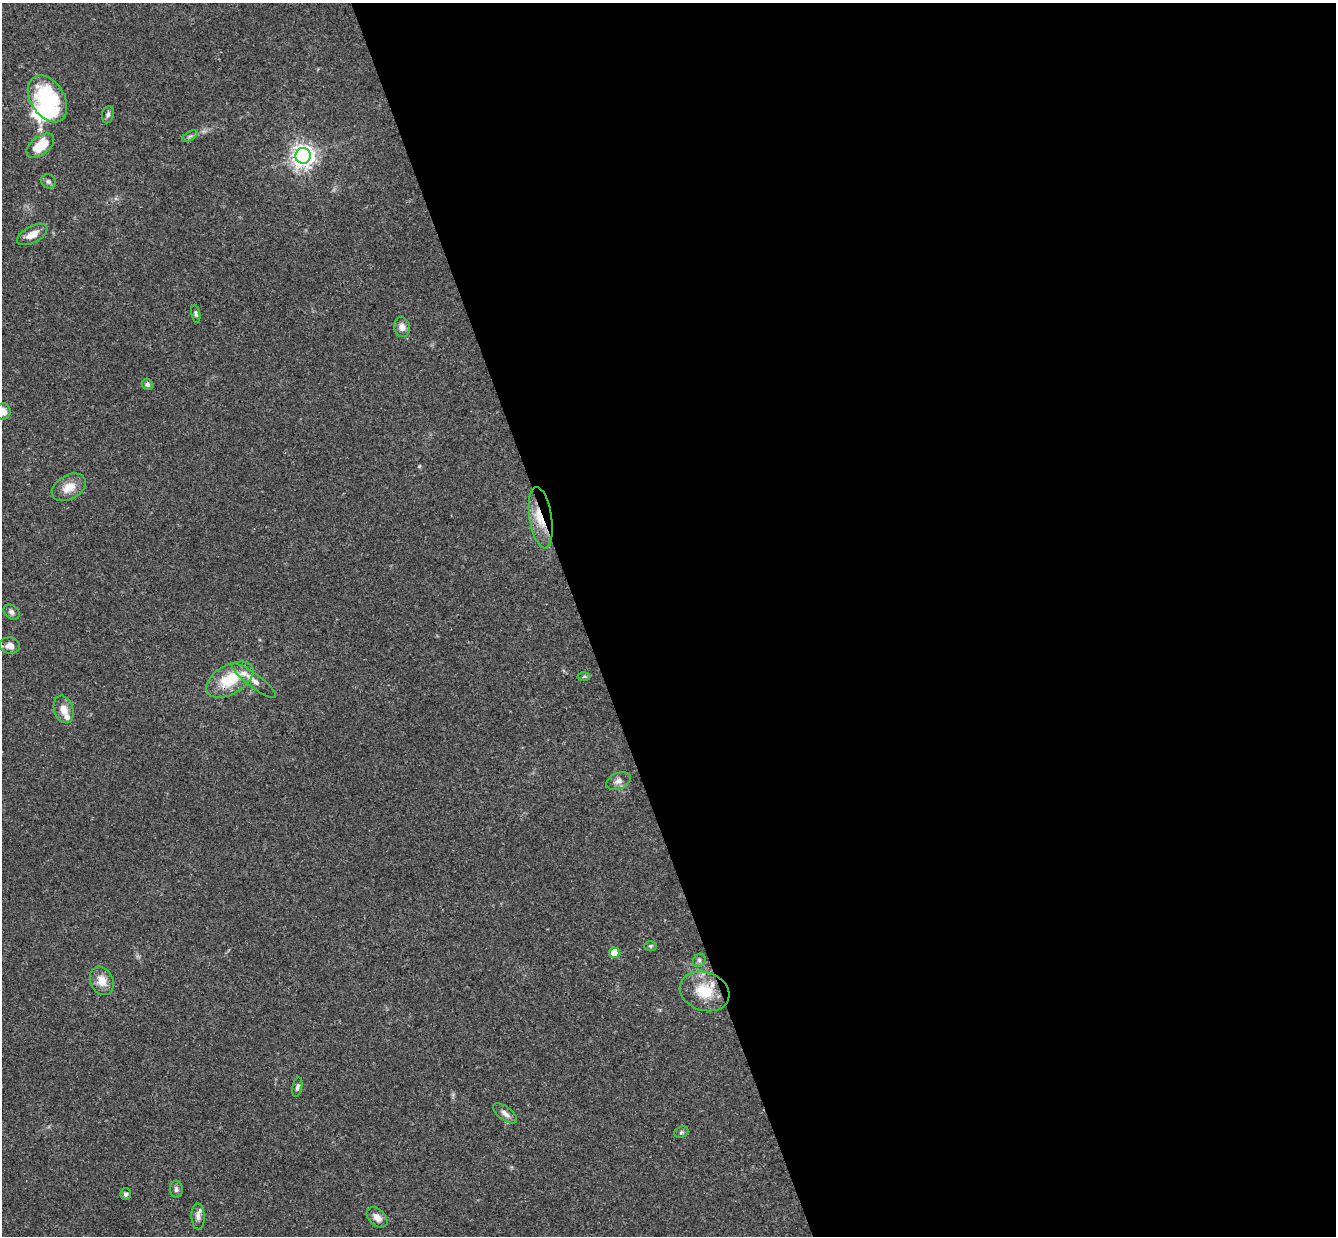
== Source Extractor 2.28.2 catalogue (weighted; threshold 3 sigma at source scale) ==
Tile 8 of 4 x 4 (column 4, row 2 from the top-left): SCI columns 4059-5392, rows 2763-3996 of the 5448 x 5402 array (HDU 1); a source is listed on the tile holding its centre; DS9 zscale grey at full resolution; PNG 1338 x 1238 px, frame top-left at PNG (2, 3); each listed source drawn as its Kron ellipse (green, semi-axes under 4 px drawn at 4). Shown black and unused: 57% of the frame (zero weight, under 3 of 4 exposures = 6% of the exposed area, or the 3 px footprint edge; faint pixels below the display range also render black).
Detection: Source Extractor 2.28.2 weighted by HDU 2 'WHT'; one run over the whole footprint, this tile lists its part. Background 0.0769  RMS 0.0033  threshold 0.0149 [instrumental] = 3 sigma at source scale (4.5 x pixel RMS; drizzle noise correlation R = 1.50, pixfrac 1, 0.05/0.05 arcsec/px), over >= 5 px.
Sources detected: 36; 1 inside a brighter object's white glare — neither listed nor drawn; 3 inside a brighter listed object's ellipse — not listed separately; the other 32 listed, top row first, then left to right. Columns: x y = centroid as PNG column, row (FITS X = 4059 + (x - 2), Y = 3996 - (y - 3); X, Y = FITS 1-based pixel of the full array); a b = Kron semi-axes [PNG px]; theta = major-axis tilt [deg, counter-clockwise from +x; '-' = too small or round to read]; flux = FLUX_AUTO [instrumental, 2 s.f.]
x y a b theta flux
48 99 25 17 -58 30
108 115 9 6 77 0.91
190 136 9 3 31 0.7
40 146 16 9 38 8.8
303 156 8 7 - 240
48 181 7 6 - 0.89
32 234 16 8 28 3.4
196 314 9 4 -80 0.69
402 327 10 8 -79 2
148 384 6 5 - 0.82
3 412 8 7 - 2.6
69 487 18 12 30 4.8
541 518 31 11 -81 8
11 612 9 6 -40 1.1
10 646 10 8 -10 2.7
584 676 6 4 2 0.42
230 680 26 14 30 12
254 681 27 7 -37 3
64 709 14 9 -73 3.2
618 781 13 8 23 1.8
651 946 6 5 - 0.56
614 953 5 5 - 7.7
699 960 7 5 47 0.74
102 981 15 11 -65 4.2
705 991 25 19 -19 11
297 1087 10 4 78 0.9
505 1113 14 6 -37 1.8
681 1132 7 5 22 0.61
176 1189 8 6 -84 0.95
126 1194 6 5 - 0.94
198 1216 13 6 -88 1.6
377 1217 12 8 -43 2.5
Overlapping masked pixels (flux is a lower limit): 1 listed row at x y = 541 518
Isophote crosses this tile's border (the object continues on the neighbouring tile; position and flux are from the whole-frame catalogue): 1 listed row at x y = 3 412